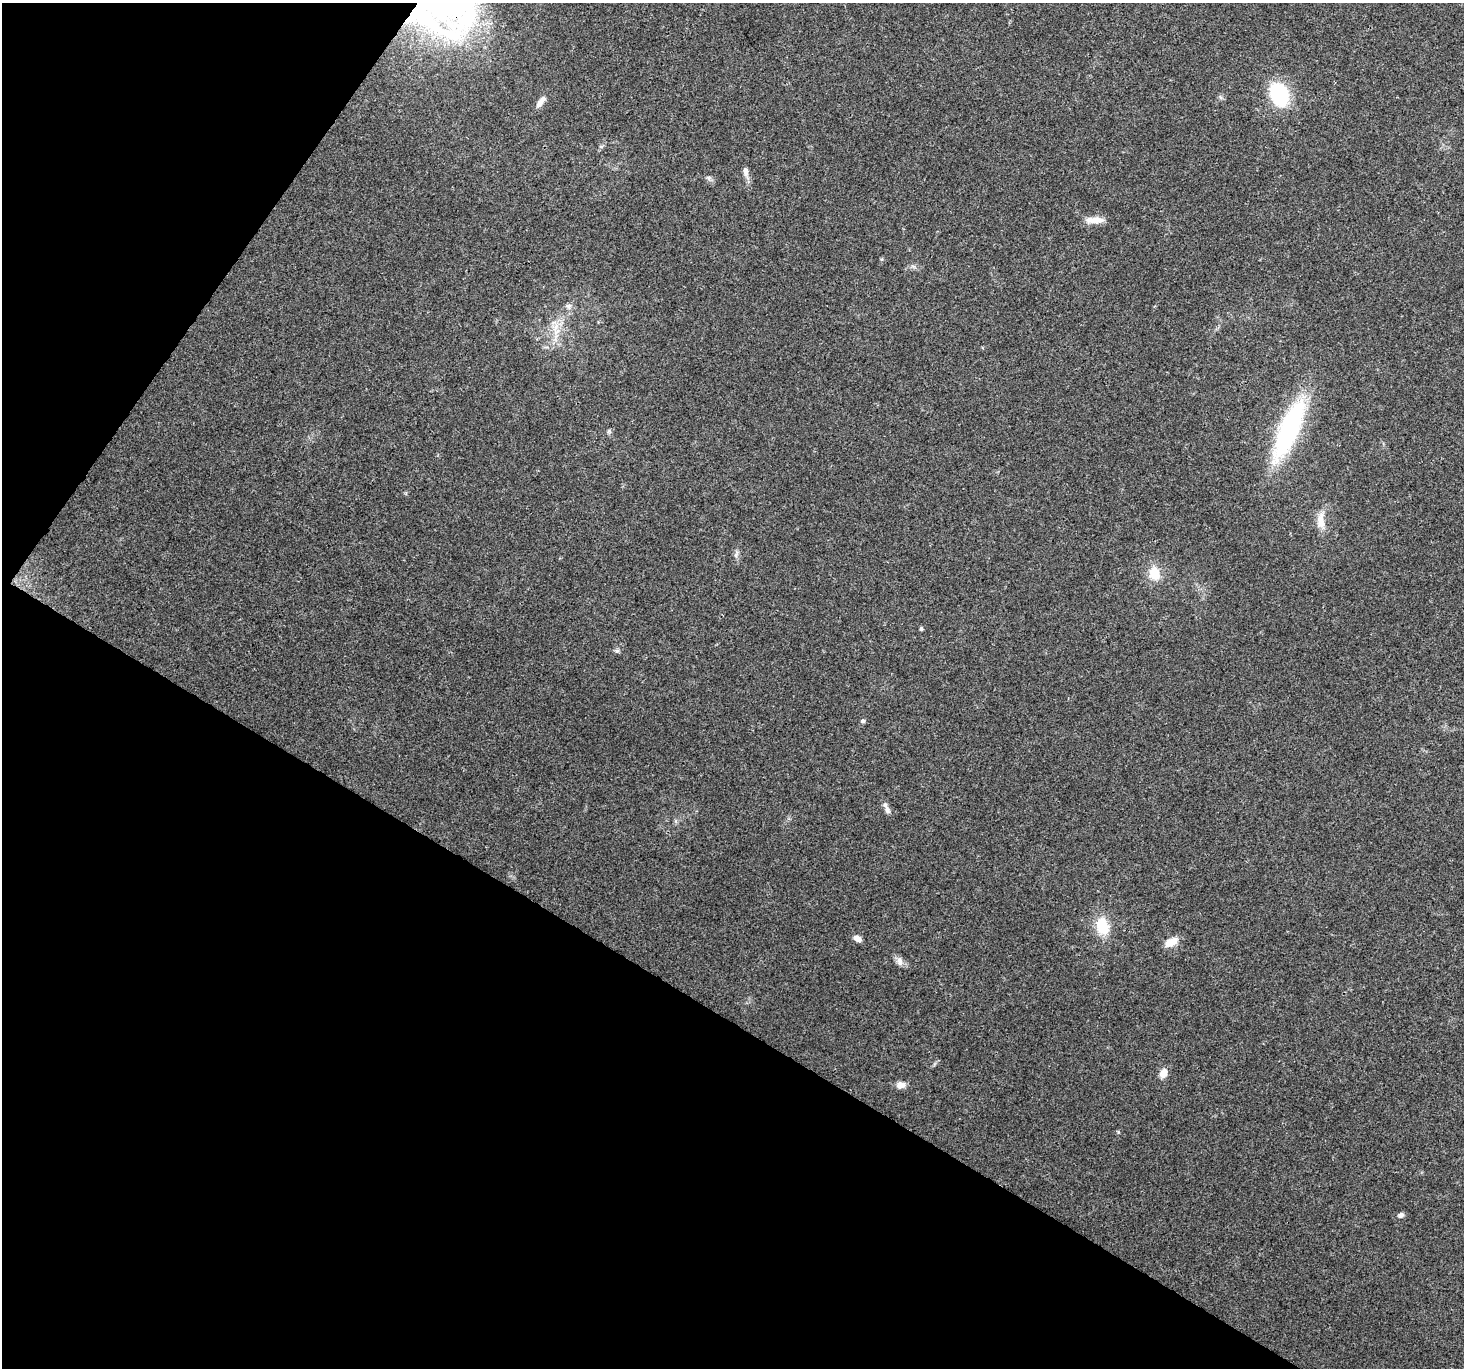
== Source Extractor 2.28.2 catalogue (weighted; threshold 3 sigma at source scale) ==
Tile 9 of 4 x 4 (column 1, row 3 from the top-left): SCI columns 34-1495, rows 1604-2969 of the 5924 x 6005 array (HDU 1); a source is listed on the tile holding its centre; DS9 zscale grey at full resolution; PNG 1466 x 1370 px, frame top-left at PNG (2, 3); no overlay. Shown black and unused: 32% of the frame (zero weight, under 3 of 4 exposures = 5% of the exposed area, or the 3 px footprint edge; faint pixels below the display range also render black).
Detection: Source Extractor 2.28.2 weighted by HDU 2 'WHT'; one run over the whole footprint, this tile lists its part. Background 0.0555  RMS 0.0041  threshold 0.0184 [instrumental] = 3 sigma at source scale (4.5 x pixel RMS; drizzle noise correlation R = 1.50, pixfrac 1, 0.0396/0.0396 arcsec/px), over >= 5 px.
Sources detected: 25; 1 inside a brighter listed object's ellipse — not listed separately; the other 24 listed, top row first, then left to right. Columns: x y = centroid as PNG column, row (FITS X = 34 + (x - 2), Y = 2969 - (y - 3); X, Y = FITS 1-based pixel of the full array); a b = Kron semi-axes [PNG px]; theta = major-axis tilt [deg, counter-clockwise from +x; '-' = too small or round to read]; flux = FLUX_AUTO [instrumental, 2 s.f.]
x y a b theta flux
427 19 93 19 -39 48
1279 94 28 21 -64 23
541 101 17 6 53 2.9
746 172 13 7 -83 2
709 178 7 4 -72 0.76
1094 220 25 8 0 4.5
569 306 8 7 - 1.4
555 327 15 8 64 4.4
1289 429 57 17 67 69
609 431 7 4 72 0.59
1321 521 22 10 -87 5
736 555 7 4 72 0.89
1154 573 16 12 -82 7.8
921 629 4 4 - 0.8
617 651 6 4 18 0.75
863 721 5 4 - 1.1
887 809 10 6 -71 1.5
1102 926 21 14 -72 12
857 938 9 6 -26 2.3
1171 942 16 9 28 5
900 961 13 7 -79 2
1163 1073 10 7 61 4
901 1085 11 8 5 2.7
1401 1215 7 6 - 1.3
Overlapping masked pixels (flux is a lower limit): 1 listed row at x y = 427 19
Unlisted compact peaks at least as high as the median listed source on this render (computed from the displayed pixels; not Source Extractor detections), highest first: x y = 1118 1132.